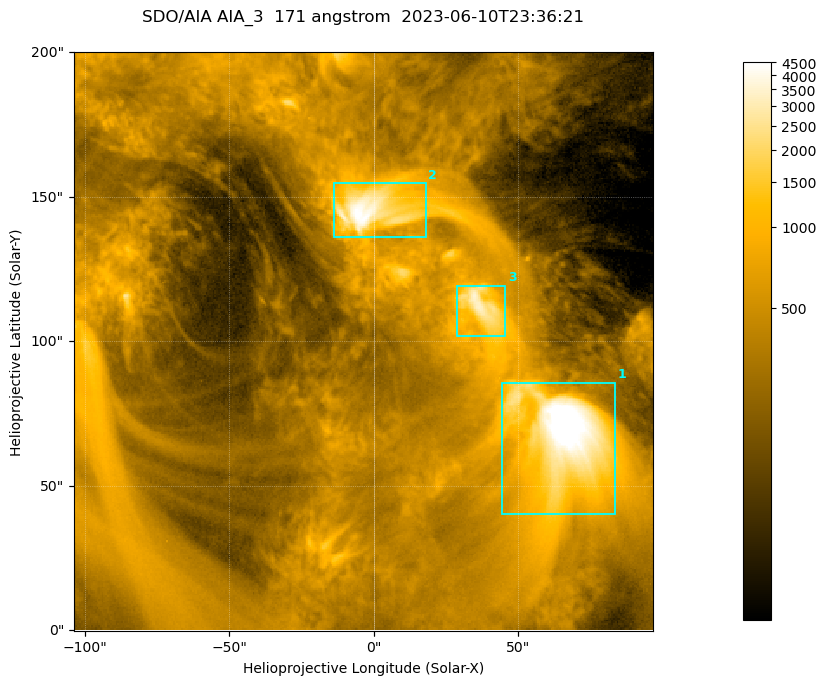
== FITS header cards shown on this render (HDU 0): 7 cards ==
TELESCOP= 'SDO/AIA '           / For AIA: SDO/AIA
INSTRUME= 'AIA_3   '           / For AIA: AIA_ATA1, AIA_ATA2, AIA_ATA3 or AIA_AT
WAVELNTH=                  171 / [angstrom] Wavelength
WAVEUNIT= 'angstrom'           / Wavelength unit: angstrom
DATE-OBS= '2023-06-10T23:36:21.351' / [ISO] Date when observation started; ISO 8
CTYPE1  = 'HPLN-TAN'           / CTYPE1; Typically HPLN
CTYPE2  = 'HPLT-TAN'           / CTYPE2; Typically HPLT

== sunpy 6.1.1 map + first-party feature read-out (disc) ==
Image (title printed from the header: SDO/AIA AIA_3  171 angstrom  2023-06-10T23:36:21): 334 x 334 px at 0.599 arcsec/px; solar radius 945 arcsec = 1577 px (partial field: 1.4% of the solar disc is inside the frame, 100% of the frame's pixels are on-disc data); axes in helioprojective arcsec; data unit not stated in the header (colour bar unlabelled)
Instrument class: DISC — disc imager (sunpy class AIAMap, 171 A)
Bright regions (active regions / flare kernels): reference = the on-disc median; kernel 3 px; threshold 5 sigma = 1091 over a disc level ~352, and >= 1.15x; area >= 111 px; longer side >= 4 px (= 2.4 arcsec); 3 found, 3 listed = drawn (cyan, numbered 1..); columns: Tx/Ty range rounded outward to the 2 arcsec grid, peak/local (2 s.f.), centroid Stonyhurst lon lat
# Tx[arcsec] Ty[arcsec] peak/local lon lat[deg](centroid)
1 44..84 40..86 18 +4 +4
2 -14..18 136..156 13 +0 +9
3 28..46 102..120 9.6 +2 +7